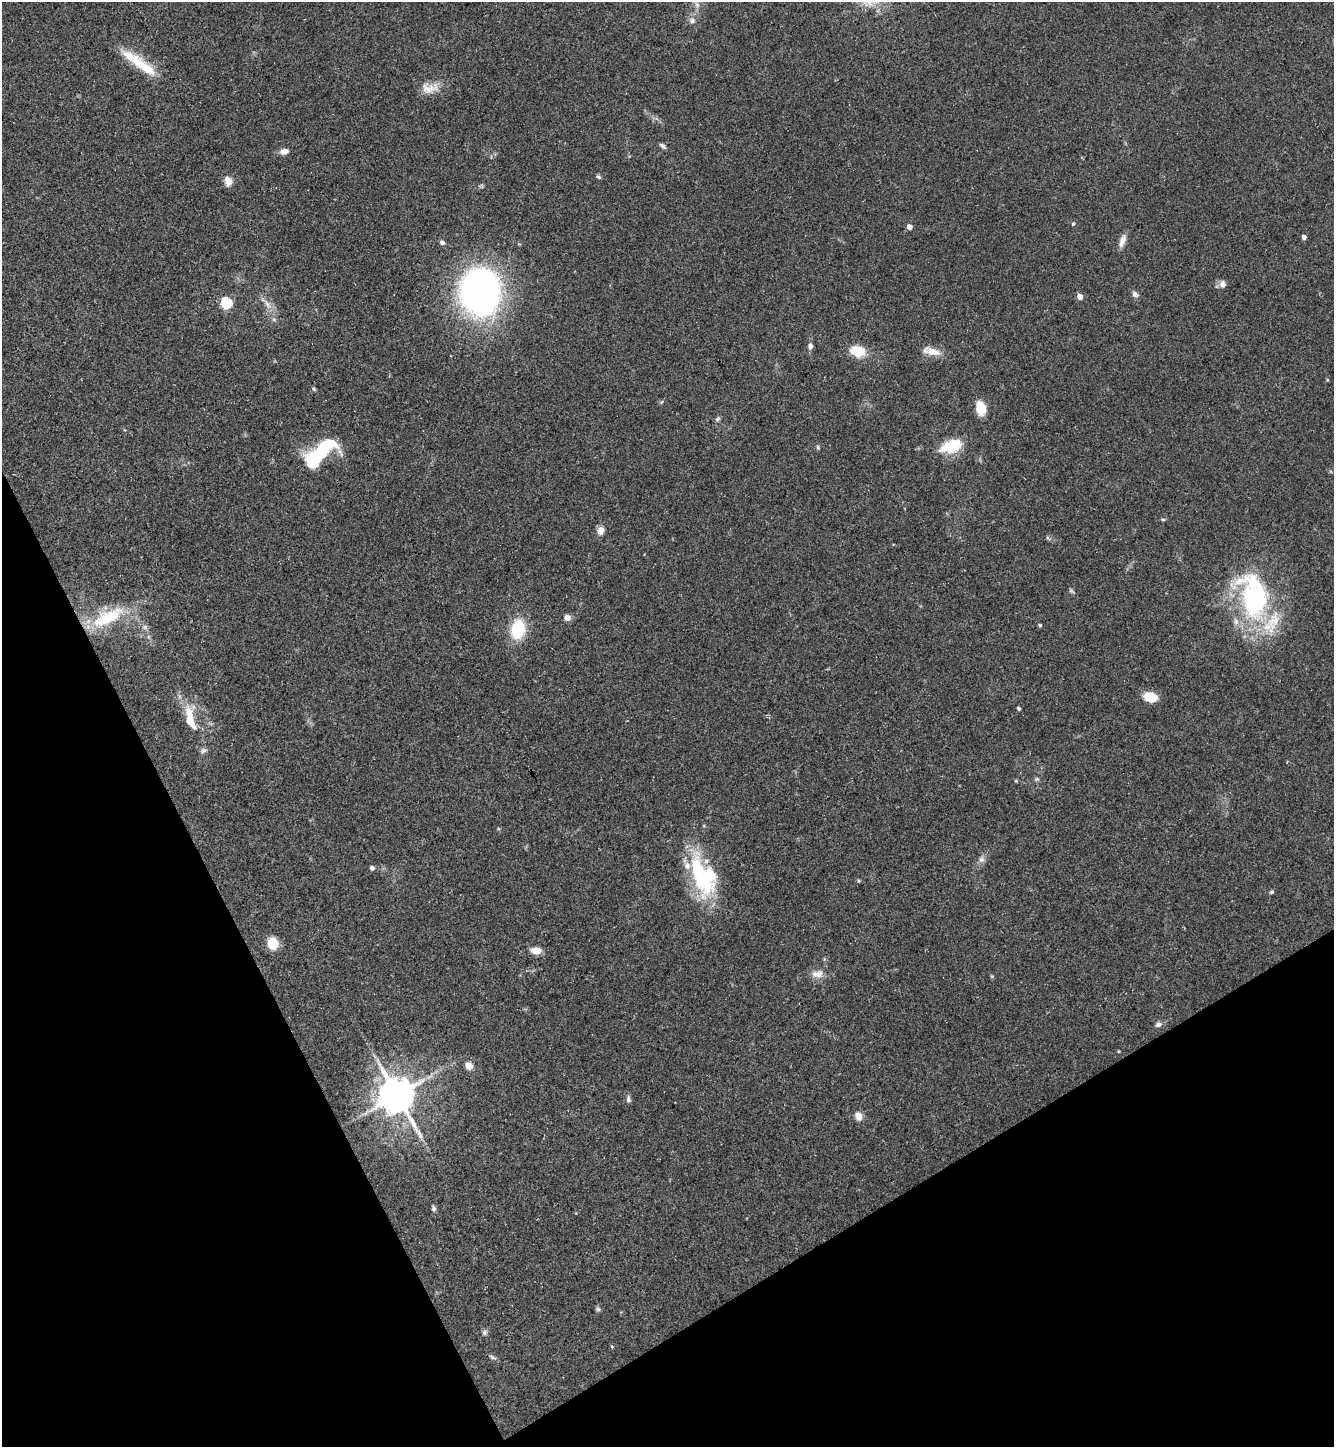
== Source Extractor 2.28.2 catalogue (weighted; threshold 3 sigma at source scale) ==
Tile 14 of 4 x 4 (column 2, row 4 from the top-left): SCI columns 1623-2954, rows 1-1445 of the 5774 x 5783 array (HDU 1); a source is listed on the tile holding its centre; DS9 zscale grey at full resolution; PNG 1336 x 1449 px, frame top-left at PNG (2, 2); no overlay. Shown black and unused: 24% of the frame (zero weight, under 3 of 5 exposures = <1% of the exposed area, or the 3 px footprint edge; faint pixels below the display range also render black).
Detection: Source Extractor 2.28.2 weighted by HDU 2 'WHT'; one run over the whole footprint, this tile lists its part. Background 0.0627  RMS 0.0059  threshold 0.0266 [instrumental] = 3 sigma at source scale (4.5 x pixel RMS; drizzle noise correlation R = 1.50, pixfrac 1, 0.05/0.05 arcsec/px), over >= 5 px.
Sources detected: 69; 1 inside a brighter object's white glare — not listed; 7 inside a brighter listed object's ellipse — not listed separately; the other 61 listed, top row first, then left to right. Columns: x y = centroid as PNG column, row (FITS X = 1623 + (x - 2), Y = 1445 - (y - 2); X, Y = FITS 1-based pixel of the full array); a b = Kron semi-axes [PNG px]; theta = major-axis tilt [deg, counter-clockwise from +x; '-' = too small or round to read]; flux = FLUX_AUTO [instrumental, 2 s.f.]
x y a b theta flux
697 5 9 7 -73 2.8
692 20 9 8 - 2.5
139 63 22 15 -36 12
429 88 25 14 7 8.4
663 146 9 5 -39 1.6
284 151 10 6 10 3.9
598 177 7 4 -27 0.94
228 181 5 5 - 19
1073 224 4 4 - 1
909 227 4 4 - 4.5
1304 237 4 4 - 3.3
1122 241 17 6 70 4
442 243 5 4 - 2.2
1223 284 9 7 -84 2.8
479 292 32 25 -84 350
1135 294 9 6 -37 2.3
1080 296 4 4 - 5.4
226 303 6 5 - 55
268 305 15 6 -59 4.1
274 320 6 4 -20 1
810 346 8 6 -89 2.2
857 351 15 10 -13 15
933 351 20 8 -19 7.5
1327 380 4 4 - 0.58
314 389 6 5 - 0.89
981 408 15 10 -78 11
717 419 7 5 52 1.3
951 446 22 12 20 22
818 447 6 4 -70 0.86
322 450 32 17 38 41
1163 519 6 4 -1 0.76
600 531 9 7 79 4.2
1071 591 8 4 -33 1
1254 596 66 36 -78 94
108 617 38 13 27 33
567 617 7 7 - 3.3
1040 625 4 4 - 0.91
145 627 7 6 - 1.6
518 629 20 14 78 26
1151 697 14 10 -12 10
1019 708 5 4 - 0.91
190 718 38 12 -75 15
1037 779 6 4 -18 0.92
982 859 9 8 - 2.5
372 868 5 5 - 2
701 877 63 23 -69 53
859 881 5 4 - 0.64
1271 892 6 4 17 0.97
272 943 10 8 -77 15
536 951 10 7 -3 6.7
817 974 18 10 6 5.3
1158 1024 7 6 - 2.2
469 1066 5 5 - 13
397 1095 12 10 -60 1500
628 1099 8 6 -86 1.8
858 1116 9 7 -65 5.4
434 1208 7 5 -70 1.3
598 1309 6 6 - 1.1
484 1332 7 6 - 1.4
612 1346 4 3 - 0.69
492 1357 10 4 -24 1.3